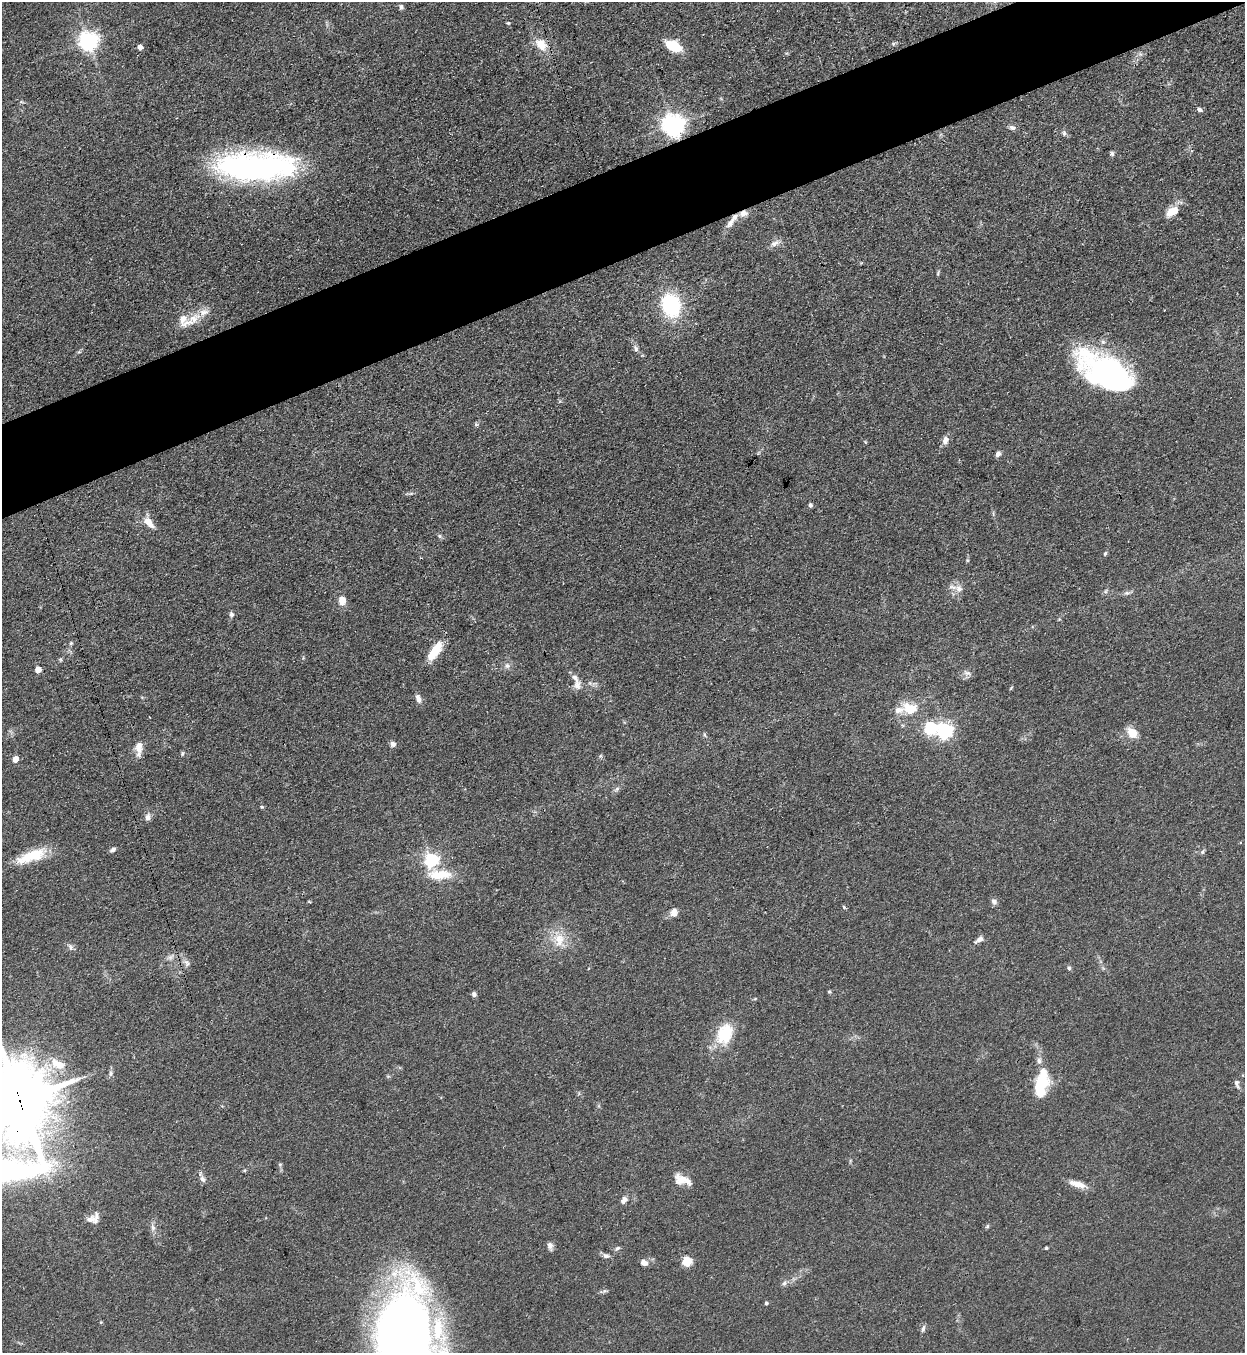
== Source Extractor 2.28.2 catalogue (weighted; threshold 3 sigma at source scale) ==
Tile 10 of 4 x 4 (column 2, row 3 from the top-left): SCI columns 1551-2793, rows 1388-2738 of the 5457 x 5478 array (HDU 1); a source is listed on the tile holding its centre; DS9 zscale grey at full resolution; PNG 1247 x 1355 px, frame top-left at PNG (2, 2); no overlay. Shown black and unused: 6% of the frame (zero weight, under 3 of 4 exposures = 5% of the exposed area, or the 3 px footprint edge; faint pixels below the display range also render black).
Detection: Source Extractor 2.28.2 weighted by HDU 2 'WHT'; one run over the whole footprint, this tile lists its part. Background 0.0726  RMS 0.0059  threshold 0.0264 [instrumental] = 3 sigma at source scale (4.5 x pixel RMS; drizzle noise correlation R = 1.50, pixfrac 1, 0.05/0.05 arcsec/px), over >= 5 px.
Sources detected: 108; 1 too faint to see at this stretch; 4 inside a brighter object's white glare — not listed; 10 inside a brighter listed object's ellipse — not listed separately; the other 93 listed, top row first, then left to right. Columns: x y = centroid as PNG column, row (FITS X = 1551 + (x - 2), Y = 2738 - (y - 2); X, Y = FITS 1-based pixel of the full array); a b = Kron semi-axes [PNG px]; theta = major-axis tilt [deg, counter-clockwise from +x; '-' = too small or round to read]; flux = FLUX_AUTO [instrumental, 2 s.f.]
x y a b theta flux
401 7 6 5 - 1.4
508 23 4 4 - 0.68
88 41 7 7 - 310
541 44 16 11 -51 9.5
893 44 6 5 - 0.95
673 46 12 7 -26 27
140 47 5 4 - 4.1
1199 110 5 4 - 1.9
673 125 7 7 - 470
1012 128 8 5 -18 2
1064 133 7 6 - 1.6
1112 154 6 6 - 1.2
251 167 82 29 1 160
1172 211 15 8 30 9.8
734 217 14 7 56 4.1
775 243 15 7 23 3.3
938 273 8 3 65 0.79
671 305 22 17 -75 47
193 319 23 12 43 11
636 348 9 6 -71 1.9
1108 371 47 32 -26 91
476 424 6 5 - 0.9
945 440 10 7 73 3.4
998 454 6 5 - 2.4
810 505 6 5 - 1.2
148 522 16 8 -46 6.6
439 536 6 5 - 1.1
1105 554 6 4 63 0.92
959 589 11 10 - 4
1106 591 6 4 71 0.93
1127 593 8 6 18 1.5
342 601 9 7 -87 6.7
231 614 7 7 - 1.5
71 643 5 5 - 0.82
435 651 23 9 56 14
61 659 6 4 71 0.77
507 666 8 7 - 2.1
38 670 5 4 - 6.8
967 673 11 6 -23 2.3
590 683 5 5 - 1.2
577 685 14 9 -87 3.8
418 698 12 6 -66 3
910 708 21 15 -15 14
930 728 6 6 - 80
945 731 6 6 - 160
1132 733 11 8 -58 9.5
393 744 7 7 - 2
138 747 17 9 84 6.1
182 753 6 5 - 0.9
15 759 5 4 - 7
261 807 5 4 - 0.7
148 817 9 7 79 2.6
113 850 7 4 40 1.9
1203 852 7 4 53 1.1
31 856 37 12 21 20
431 860 6 6 - 110
439 874 34 13 0 15
309 901 5 3 - 0.47
994 902 9 6 -51 2
844 907 6 4 -47 0.77
674 912 12 8 79 3.3
559 939 20 15 -19 12
979 939 12 6 29 2.7
70 947 10 6 -62 1.9
187 963 11 7 -69 2.4
1069 968 6 5 - 1
829 992 5 4 - 0.79
474 994 6 5 - 1.6
755 999 5 3 - 0.69
724 1034 29 20 70 22
1039 1061 9 7 -83 2.2
58 1064 24 12 -24 13
110 1074 9 4 89 1.5
1237 1083 12 6 -75 2.1
1040 1092 5 5 - 28
20 1100 22 19 -85 4900
202 1179 10 7 -58 2.4
682 1180 18 12 -20 8.2
1077 1184 20 7 -16 6.7
624 1200 9 7 49 2.6
91 1219 14 11 23 4.2
153 1228 11 6 -77 2.5
550 1246 9 6 -71 2.4
617 1248 8 4 31 1.3
1046 1248 3 3 - 0.7
606 1256 9 6 -16 2
687 1261 5 5 - 35
644 1263 8 6 -24 3.5
784 1283 7 6 - 1.6
766 1303 4 4 - 1.1
101 1322 5 3 - 0.52
923 1329 10 5 74 1.5
408 1338 92 49 -75 610
Overlapping masked pixels (flux is a lower limit): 5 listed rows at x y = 673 125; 251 167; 734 217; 20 1100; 408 1338
Isophote crosses this tile's border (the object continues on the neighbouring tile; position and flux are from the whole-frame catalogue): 2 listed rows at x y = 20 1100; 408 1338